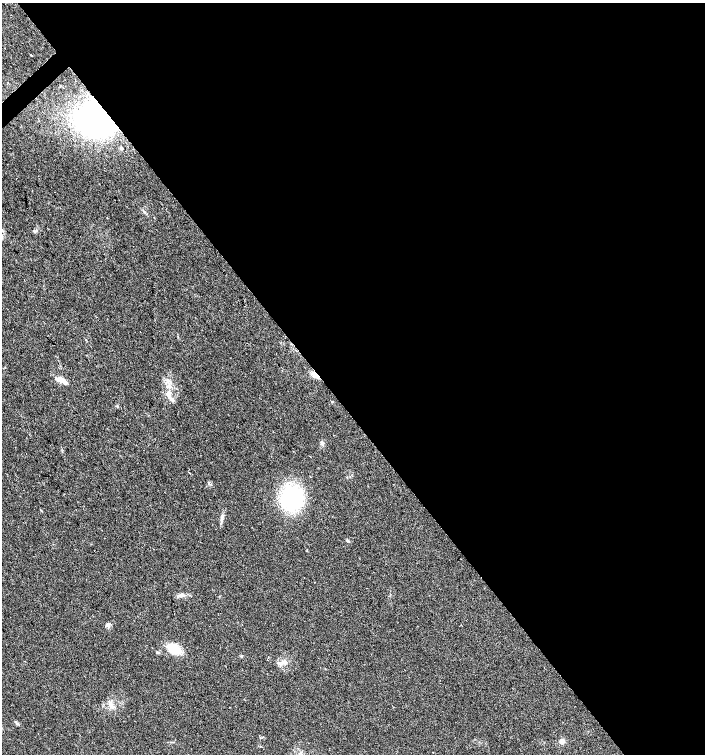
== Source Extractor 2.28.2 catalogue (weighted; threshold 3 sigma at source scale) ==
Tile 8 of 4 x 4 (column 4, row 2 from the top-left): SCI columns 4364-5769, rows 3011-4513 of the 5979 x 6015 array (HDU 1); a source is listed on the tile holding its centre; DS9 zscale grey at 2 x 2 block average (1 PNG px = mean of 2 x 2 image px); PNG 707 x 756 px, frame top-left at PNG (2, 3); no overlay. Shown black and unused: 55% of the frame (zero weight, under 2 of 3 exposures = <1% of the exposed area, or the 3 px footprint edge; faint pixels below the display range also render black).
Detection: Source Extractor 2.28.2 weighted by HDU 2 'WHT'; one run over the whole footprint, this tile lists its part. Background 0.0447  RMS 0.0057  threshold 0.0256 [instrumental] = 3 sigma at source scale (4.5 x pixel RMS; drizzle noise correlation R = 1.50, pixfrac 1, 0.0396/0.0396 arcsec/px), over >= 5 px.
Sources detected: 20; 1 cosmic-ray / hot-pixel residue — not listed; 1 inside a brighter listed object's ellipse — not listed separately; the other 18 listed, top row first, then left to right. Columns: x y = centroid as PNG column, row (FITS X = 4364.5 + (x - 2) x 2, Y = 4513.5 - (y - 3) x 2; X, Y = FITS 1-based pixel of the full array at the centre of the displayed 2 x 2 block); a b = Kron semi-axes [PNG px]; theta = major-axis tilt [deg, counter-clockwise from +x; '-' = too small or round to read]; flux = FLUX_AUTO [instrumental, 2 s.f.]
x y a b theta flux
31 55 2 2 - 3.8
100 118 19 17 64 590
121 148 4 2 - 1.3
144 212 5 3 - 2
316 375 10 4 -50 7.7
62 380 13 5 -34 9.5
167 381 6 4 -61 3.8
169 397 18 4 -53 7.1
321 443 3 3 - 1.6
292 498 16 14 -83 130
348 540 4 3 - 1.6
174 613 2 2 - 0.64
107 624 5 3 - 2.2
174 649 14 9 -29 32
241 656 3 3 - 1.2
267 659 2 2 - 1.2
111 706 9 4 -69 5.9
561 741 8 4 55 4.1
Overlapping masked pixels (flux is a lower limit): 2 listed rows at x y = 100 118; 316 375
Diffuse or blended objects may show on this block-average render without a row.